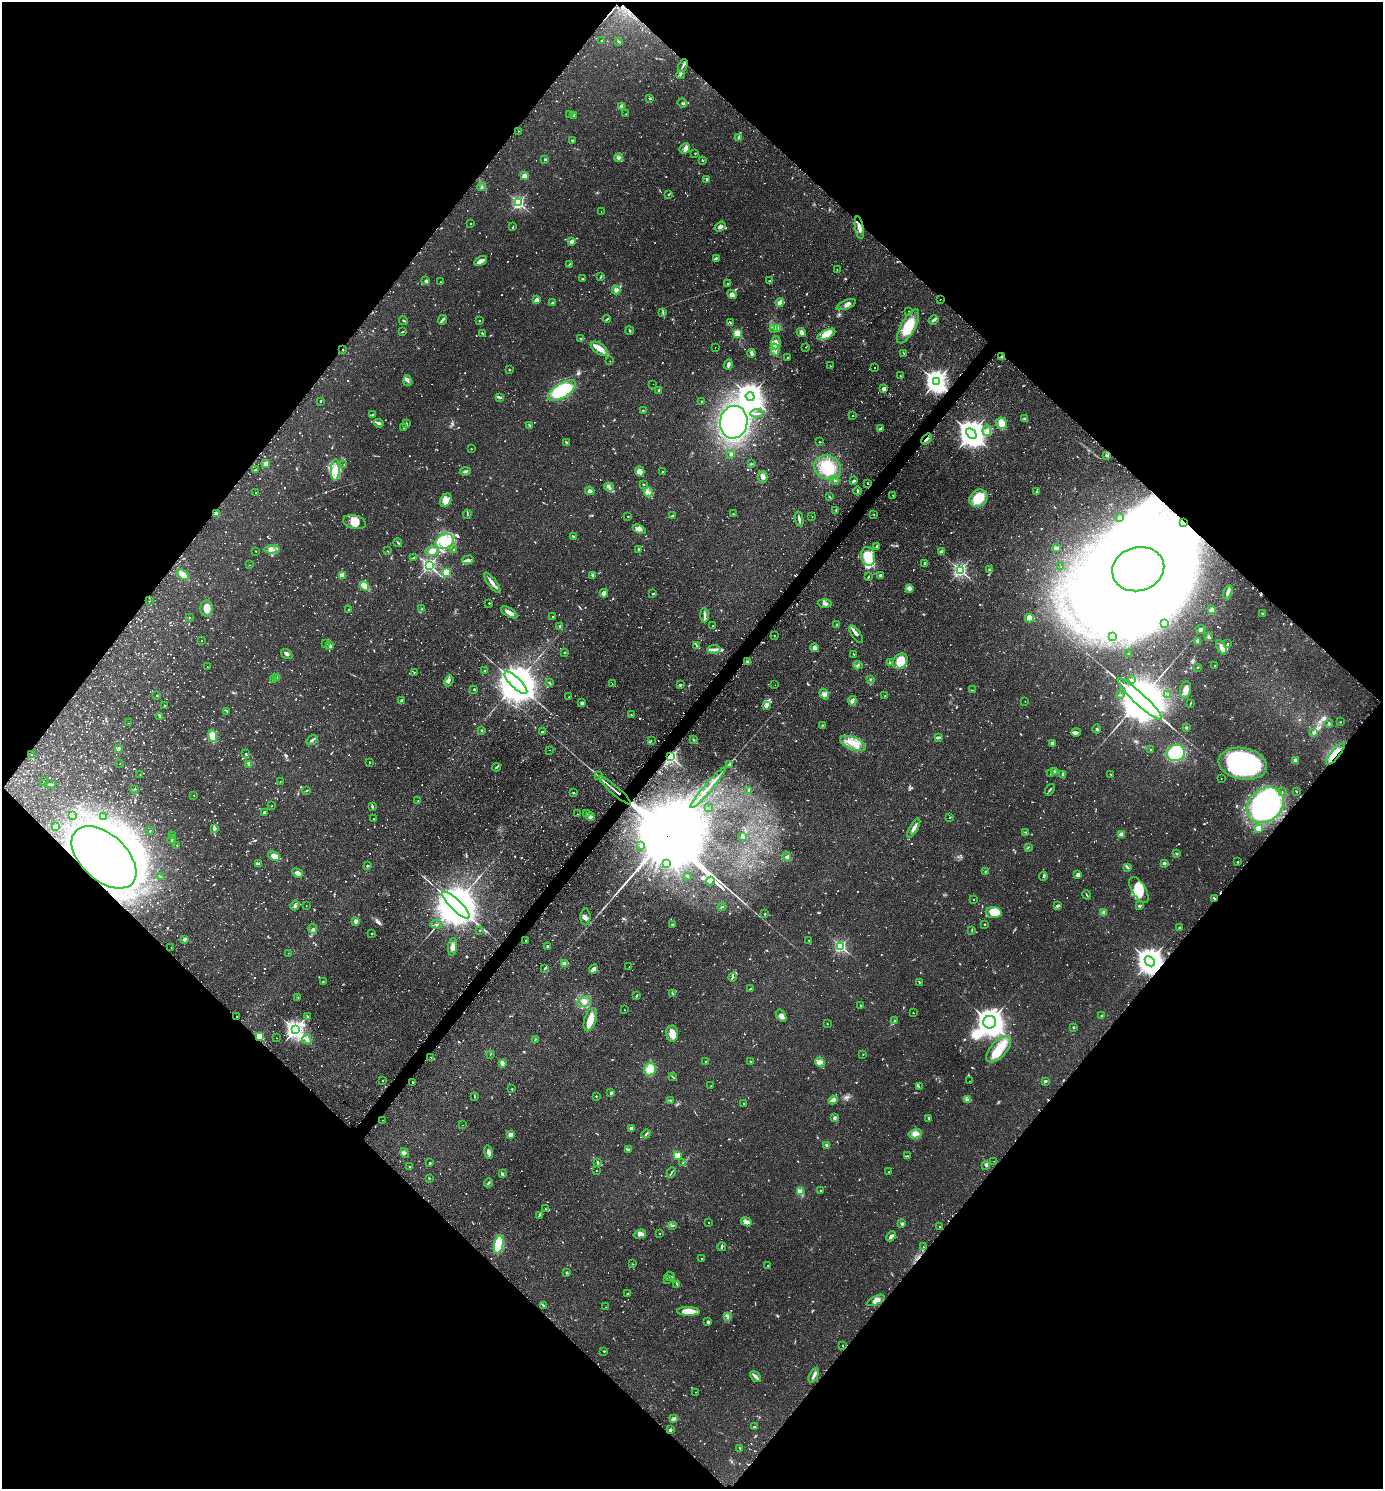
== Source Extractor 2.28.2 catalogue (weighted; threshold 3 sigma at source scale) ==
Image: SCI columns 317-5838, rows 34-5978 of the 6013 x 6010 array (HDU 1 of 3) = the unmasked area's bounding box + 8 px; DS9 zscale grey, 4 x 4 block average (1 PNG px = mean of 4 x 4 image px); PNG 1385 x 1491 px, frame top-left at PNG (2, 2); each listed source drawn as its Kron ellipse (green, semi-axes under 4 px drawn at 4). Shown black and unused: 50% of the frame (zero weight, under 2 of 3 exposures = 3% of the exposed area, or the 3 px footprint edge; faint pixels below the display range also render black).
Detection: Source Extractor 2.28.2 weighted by HDU 2 'WHT'. Background 0.106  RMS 0.0055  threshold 0.0245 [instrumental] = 3 sigma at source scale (4.5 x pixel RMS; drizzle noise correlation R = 1.50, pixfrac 1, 0.05/0.05 arcsec/px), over >= 5 px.
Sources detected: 1951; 68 too faint to see at this stretch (4 x 4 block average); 43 inside a brighter object's white glare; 77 cosmic-ray / hot-pixel residue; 3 long thin detections or spike segments (spike, bleed or trail) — neither listed nor drawn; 33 coinciding with a brighter row at this scale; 60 inside a brighter listed object's ellipse — not listed separately; of the other 1667, all 500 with FLUX_AUTO >= 1.68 (the completeness limit of this list) listed and drawn (1167 fainter detections not listed), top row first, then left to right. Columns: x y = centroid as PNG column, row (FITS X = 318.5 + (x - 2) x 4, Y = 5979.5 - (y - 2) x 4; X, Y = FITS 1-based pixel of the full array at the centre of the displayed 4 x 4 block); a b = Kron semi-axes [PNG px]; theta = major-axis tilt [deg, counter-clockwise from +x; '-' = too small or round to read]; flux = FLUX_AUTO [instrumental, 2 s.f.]
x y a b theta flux
601 40 2 2 - 1.8
618 41 3 2 - 3.7
683 66 7 2 66 6.7
680 75 4 2 - 4.7
649 98 2 2 - 3.3
682 103 5 2 - 4.8
622 107 2 2 - 71
570 114 4 2 - 4.2
626 114 2 2 - 1.8
573 116 3 2 - 1.8
518 131 2 2 - 3.8
739 138 4 3 - 6.7
572 140 3 2 - 3.4
685 148 6 4 51 12
695 153 2 2 - 2
619 157 4 2 - 5.7
545 159 2 2 - 12
702 160 2 2 - 5.2
524 176 2 2 - 99
707 180 2 2 - 2.4
481 187 4 2 - 4.9
669 194 3 2 - 2.2
519 203 2 2 - 630
601 211 2 2 - 3
471 223 2 2 - 4.8
720 226 6 3 36 11
513 227 4 2 - 2.5
859 228 11 3 -81 24
571 242 2 2 - 60
716 258 3 2 - 3.9
480 261 7 2 32 24
569 264 3 2 - 2.3
837 269 2 2 - 1.9
601 276 4 2 - 3.8
583 279 3 2 - 4.8
426 280 3 3 - 6.2
770 281 2 2 - 2.5
440 282 2 2 - 2.1
728 284 2 2 - 15
616 290 4 3 - 12
732 294 5 4 - 13
940 299 2 2 - 2.2
536 300 3 3 - 14
552 303 2 2 - 30
780 303 4 2 - 34
846 305 10 4 22 18
663 312 2 2 - 2.4
908 312 3 2 - 1.9
607 319 4 2 - 4.2
442 320 5 2 - 17
934 320 5 2 - 7
404 321 4 2 - 3
479 321 2 2 - 8.6
730 322 3 2 - 2.1
908 326 19 7 61 90
777 328 4 3 - 7.4
773 329 2 2 - 2.3
630 331 4 2 - 3.3
403 332 3 2 - 2
801 332 5 3 - 11
482 333 3 2 - 3.7
737 333 2 2 - 210
826 334 10 4 25 48
581 338 3 2 - 2.5
776 343 6 5 - 19
715 347 2 2 - 2.2
806 347 2 2 - 3
599 349 10 5 -34 26
343 350 2 2 - 1.8
775 350 6 4 -75 14
752 353 4 3 - 9
904 353 3 2 - 2
1002 357 2 2 - 41
788 358 2 2 - 2.8
610 361 2 2 - 2.4
728 364 5 2 - 8.5
831 366 3 2 - 1.9
874 367 2 2 - 4.2
509 369 2 2 - 1.9
900 376 2 2 - 1.9
407 381 5 3 - 8
936 381 4 3 - 2700
653 384 2 2 - 2.2
884 389 3 3 - 15
562 391 16 7 32 300
659 391 4 3 - 5.6
750 396 5 4 - 3300
500 398 4 2 - 5.3
320 401 3 2 - 2
701 401 2 2 - 4.6
643 410 2 2 - 2.8
756 413 6 2 2 5.3
372 415 2 2 - 3.2
853 416 2 2 - 3.6
1024 419 3 2 - 3.7
734 422 16 13 81 690
379 423 5 3 - 8.2
1002 423 6 5 - 44
407 424 2 2 - 1.7
530 426 4 2 - 5.2
404 428 3 2 - 4.1
880 428 3 2 - 3.4
987 430 6 2 82 6.8
971 434 6 4 -45 5000
926 439 6 2 48 7.8
566 442 3 2 - 2.9
819 442 2 2 - 1.8
471 449 2 2 - 6.6
731 454 2 2 - 7.9
1107 455 4 2 - 4.2
266 464 4 3 - 14
751 464 3 2 - 2.3
344 465 3 2 - 1.7
828 468 13 12 - 110
256 469 2 2 - 1.9
335 470 11 4 88 28
465 471 5 3 - 6.5
640 471 5 4 - 20
663 471 3 2 - 2
763 477 5 4 - 12
835 480 4 3 - 4.9
853 481 4 2 - 8
867 483 2 2 - 2.1
643 484 2 2 - 6.5
609 487 5 3 - 8.3
590 491 4 4 - 11
858 491 4 2 - 3.6
648 492 5 3 - 8.8
1037 492 3 2 - 4.3
255 493 2 2 - 1.7
893 495 2 2 - 5.8
829 497 3 2 - 3.2
978 498 10 8 41 85
446 500 7 5 57 39
836 510 2 2 - 1.8
217 513 3 3 - 5.5
467 514 4 2 - 2.9
733 514 2 2 - 3
874 514 2 2 - 2.2
628 516 2 2 - 4.7
672 516 4 2 - 5.7
812 517 2 2 - 2.5
1120 518 2 2 - 7.2
799 519 7 2 -79 8.9
354 522 11 7 -12 33
1184 523 2 2 - 5.8
639 529 7 4 -24 12
573 536 3 2 - 3
445 541 9 7 25 50
398 543 4 2 - 3.7
877 546 4 2 - 4.6
1056 548 3 2 - 13
272 549 7 4 2 15
454 549 2 2 - 2.8
638 549 3 2 - 3.5
255 551 2 2 - 1.9
387 551 2 2 - 2
432 551 6 4 16 13
941 552 2 2 - 43
868 556 9 7 -76 82
413 558 2 2 - 1.7
468 560 6 2 14 8.6
925 563 4 2 - 6.2
250 565 2 2 - 1.9
429 565 2 2 - 790
1061 567 2 2 - 2.2
989 569 3 2 - 2.4
1138 569 26 22 16 7400
960 570 2 2 - 820
446 572 2 2 - 200
183 574 6 4 -41 34
342 575 2 2 - 93
592 575 3 2 - 4.8
880 575 2 2 - 20
868 577 3 2 - 2.3
492 583 12 3 -52 20
364 586 5 2 - 62
909 588 4 3 - 15
1228 592 7 3 68 11
604 593 4 3 - 14
653 593 3 2 - 4
150 601 2 2 - 2.6
489 603 2 2 - 5.3
825 603 7 3 -2 9
206 608 8 6 -89 35
422 609 4 2 - 4.1
348 610 2 2 - 3.4
1212 610 3 2 - 35
509 612 9 3 -31 25
1263 614 3 2 - 2.7
704 615 7 2 -89 10
189 617 2 2 - 1.7
552 617 2 2 - 5.3
1029 618 4 4 - 28
1164 623 3 2 - 3.1
837 624 2 2 - 2.3
560 626 2 2 - 17
713 626 2 2 - 1.8
1200 629 5 3 - 6.6
856 634 10 3 -55 13
774 636 2 2 - 2.7
1112 636 3 2 - 3.2
1209 637 4 2 - 7
201 641 2 2 - 3
1198 641 3 2 - 13
326 643 2 2 - 2.3
1227 644 2 2 - 4.6
330 646 3 2 - 14
697 646 3 2 - 3.5
1221 647 8 3 -65 21
814 648 4 4 - 11
714 649 7 2 6 10
565 652 2 2 - 2
287 654 6 3 -33 9.2
854 654 3 2 - 2.6
1129 654 2 2 - 2.2
900 661 8 6 43 54
748 662 2 2 - 56
890 663 2 2 - 2.2
858 665 5 3 - 5.5
1215 666 3 2 - 2
207 667 2 2 - 2.8
1197 668 2 2 - 2.9
485 671 2 2 - 5.5
414 672 2 2 - 3.2
276 678 2 2 - 54
870 679 2 2 - 1.9
273 680 2 2 - 2.9
1131 680 4 3 - 7.4
449 681 5 3 - 7.4
516 683 15 5 -44 20000
549 683 3 2 - 2
612 684 2 2 - 4
680 685 4 2 - 4
775 685 2 2 - 3.4
474 689 2 2 - 9.4
972 690 3 2 - 1.7
1186 690 9 5 82 20
824 694 5 4 - 10
1168 694 3 2 - 2.7
1120 695 3 2 - 2.2
157 696 2 2 - 5.9
885 696 2 2 - 1.8
569 697 2 2 - 2.3
1140 699 29 5 -43 38000
401 701 3 2 - 7
852 701 4 3 - 18
1025 701 2 2 - 1.9
581 703 2 2 - 39
1190 703 3 2 - 2.2
165 705 2 2 - 3.2
767 706 3 2 - 5.4
227 711 3 2 - 4.3
631 715 2 2 - 2.3
160 716 3 2 - 15
1340 722 2 2 - 1.7
128 723 2 2 - 1.8
1329 724 4 2 - 3.1
822 725 2 2 - 3.2
1186 727 2 2 - 23
1097 729 4 2 - 3.1
481 730 2 2 - 12
543 732 3 2 - 4.4
1076 732 4 4 - 8.8
1313 732 3 2 - 3.3
213 736 6 4 -70 42
939 737 4 2 - 7
312 740 6 2 35 5.8
694 740 2 2 - 4.7
651 741 2 2 - 1.7
853 743 13 6 -22 63
1052 743 3 2 - 10
118 749 2 2 - 15
550 750 2 2 - 1.8
1151 750 2 2 - 3.8
1176 753 9 8 - 200
246 754 2 2 - 3.6
1335 754 13 3 50 27
32 755 2 2 - 1.9
671 757 2 2 - 820
1295 760 3 3 - 7.7
369 762 2 2 - 2.7
120 764 2 2 - 1.9
249 764 3 2 - 4
1243 764 24 15 -11 580
729 765 2 2 - 22
496 767 4 2 - 3.4
1054 771 3 2 - 3.6
140 774 2 2 - 2.2
1051 774 2 2 - 2.1
1063 774 3 2 - 9.1
1111 775 3 2 - 1.8
598 776 3 2 - 2.9
1221 778 2 2 - 1.8
280 781 2 2 - 1.9
44 782 2 2 - 2.3
51 784 5 2 - 4.9
708 788 26 2 50 26
134 789 2 2 - 2.4
307 790 2 2 - 2.6
615 790 21 2 -41 20
749 790 4 2 - 3.9
1050 790 6 2 53 4.4
573 792 2 2 - 2
1282 792 2 2 - 2.6
1296 792 2 2 - 3
194 795 2 2 - 2.1
418 801 2 2 - 1.8
1265 805 20 16 43 780
272 806 2 2 - 2.9
372 806 3 2 - 7.3
708 808 2 2 - 1.8
264 812 2 2 - 5.1
587 813 2 2 - 4.7
577 814 2 2 - 1.8
73 816 2 2 - 2.2
590 816 4 3 - 7.1
104 817 2 2 - 1.7
950 817 2 2 - 2
373 819 2 2 - 3.1
55 826 2 2 - 2.3
914 828 11 3 61 16
214 829 3 3 - 4.8
1259 829 2 2 - 93
150 831 2 2 - 3.7
1025 832 3 2 - 2.4
1121 835 2 2 - 110
173 836 3 2 - 2.3
743 836 3 2 - 4.9
172 840 4 2 - 4.4
177 845 2 2 - 1.8
641 846 2 2 - 2.8
1028 847 2 2 - 2.3
1176 853 2 2 - 19
274 856 6 3 -23 26
787 856 4 3 - 8.2
104 857 39 23 -43 3400
1238 862 2 2 - 2.6
1164 863 2 2 - 33
259 864 3 2 - 3.3
666 864 3 2 - 3.9
368 866 3 2 - 3.3
1128 868 4 2 - 4.2
986 871 3 2 - 2.7
298 873 6 4 -29 14
1078 875 4 3 - 14
688 876 3 2 - 2.1
1043 876 4 2 - 3.8
160 877 4 2 - 2.4
710 881 4 2 - 5.6
1139 890 15 6 -59 65
1087 895 5 2 - 3.3
973 899 2 2 - 2.5
1215 899 3 2 - 3.7
456 905 18 5 -44 26000
295 906 5 3 - 7.1
306 906 2 2 - 2.2
1058 906 4 2 - 8.4
1139 906 3 2 - 4.1
722 907 4 2 - 2.5
994 912 8 5 -6 66
1104 912 2 2 - 88
765 914 2 2 - 2.3
585 917 8 5 89 13
356 921 4 3 - 10
436 924 6 2 -6 2.9
984 924 2 2 - 1.8
672 925 2 2 - 2
1179 927 3 2 - 2.9
313 929 5 4 - 7.7
480 930 2 2 - 1.8
972 930 3 2 - 2.7
371 934 2 2 - 4.6
185 939 4 2 - 8.8
526 940 2 2 - 3.3
809 940 2 2 - 1.9
547 946 2 2 - 13
841 946 2 2 - 610
171 947 2 2 - 2.7
453 947 9 4 84 16
288 953 2 2 - 2
1150 961 6 4 -44 4700
564 964 3 2 - 19
629 967 2 2 - 2.6
545 968 4 2 - 5.6
593 969 5 2 - 18
732 977 4 2 - 4.9
323 982 4 2 - 2.8
919 982 2 2 - 2.6
751 988 3 2 - 2.4
672 994 3 2 - 2.9
637 996 3 2 - 2.8
298 998 2 2 - 1.7
584 1002 7 5 28 17
861 1006 3 2 - 3.1
625 1010 2 2 - 5.5
913 1013 2 2 - 2
237 1016 2 2 - 4.2
307 1016 3 2 - 2.6
781 1016 7 4 -56 13
1102 1016 2 2 - 2.2
590 1020 12 6 73 44
894 1021 3 2 - 4
990 1022 6 6 - 5200
827 1024 2 2 - 2.7
1074 1027 2 2 - 4
295 1030 3 3 - 1800
672 1034 8 6 87 26
260 1037 2 2 - 260
276 1038 2 2 - 1.7
307 1040 5 3 - 9.3
535 1040 3 2 - 2.7
998 1049 16 8 48 75
490 1054 3 2 - 1.7
863 1054 2 2 - 2.6
431 1058 2 2 - 3.3
751 1061 3 2 - 2.8
705 1062 2 2 - 4.7
820 1062 5 3 - 8.8
502 1063 3 2 - 13
650 1069 6 6 - 49
673 1077 4 2 - 2.9
382 1081 2 2 - 1.7
970 1081 2 2 - 2.2
1045 1081 3 2 - 5.8
413 1082 2 2 - 3.6
711 1086 2 2 - 4.2
919 1087 3 2 - 2
512 1089 2 2 - 4.6
611 1093 2 2 - 26
474 1096 3 2 - 1.7
596 1096 2 2 - 2.6
967 1099 3 2 - 4
670 1100 3 2 - 3
833 1100 4 2 - 17
744 1104 3 2 - 3.4
834 1118 3 2 - 12
929 1119 3 2 - 5.1
382 1120 2 2 - 2.2
463 1125 2 2 - 2
631 1128 3 2 - 14
646 1134 5 2 - 4.8
915 1134 6 4 17 15
510 1135 2 2 - 73
827 1145 2 2 - 54
629 1149 3 2 - 4.5
489 1152 7 2 -76 15
405 1153 5 4 - 8
677 1155 2 2 - 130
907 1156 2 2 - 3.1
994 1161 2 2 - 5.2
597 1162 3 2 - 2.7
430 1163 2 2 - 6
683 1163 2 2 - 1.8
985 1165 3 2 - 3.9
410 1167 2 2 - 9
596 1171 2 2 - 1.7
889 1172 2 2 - 3.7
671 1173 5 2 - 3
502 1174 2 2 - 24
429 1178 2 2 - 3
489 1183 4 2 - 4.1
820 1190 2 2 - 4.3
800 1192 4 4 - 30
545 1209 3 2 - 1.7
539 1215 4 2 - 3.5
746 1222 5 3 - 31
708 1223 2 2 - 1.7
902 1224 2 2 - 33
673 1226 3 2 - 3.2
940 1227 2 2 - 14
640 1234 6 4 16 15
660 1234 2 2 - 1.7
891 1236 5 3 - 10
499 1244 9 4 78 170
722 1247 4 2 - 4.8
924 1247 2 2 - 1.7
701 1258 2 2 - 2.2
632 1264 3 2 - 1.8
768 1266 2 2 - 5.1
566 1273 3 2 - 3.2
670 1276 5 2 - 5
667 1279 3 2 - 2.2
677 1284 3 2 - 2.4
627 1294 2 2 - 3.6
876 1300 9 4 26 18
543 1305 4 2 - 4.5
606 1307 2 2 - 2.7
688 1311 11 4 -2 64
727 1316 3 2 - 3.5
708 1322 4 3 - 6.5
843 1346 2 2 - 1.9
604 1351 2 2 - 3.6
814 1375 8 3 64 13
756 1376 6 3 -49 8.5
696 1392 2 2 - 2.1
674 1419 3 2 - 12
754 1427 2 2 - 11
670 1430 3 2 - 6.5
740 1448 3 2 - 2.7
Overlapping masked pixels (flux is a lower limit): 15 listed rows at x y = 859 228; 940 299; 343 350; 1002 357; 926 439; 1184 523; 1138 569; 1335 754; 671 757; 615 790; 104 857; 1215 899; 1150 961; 237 1016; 260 1037
Diffuse or blended objects may show on this block-average render without a row.